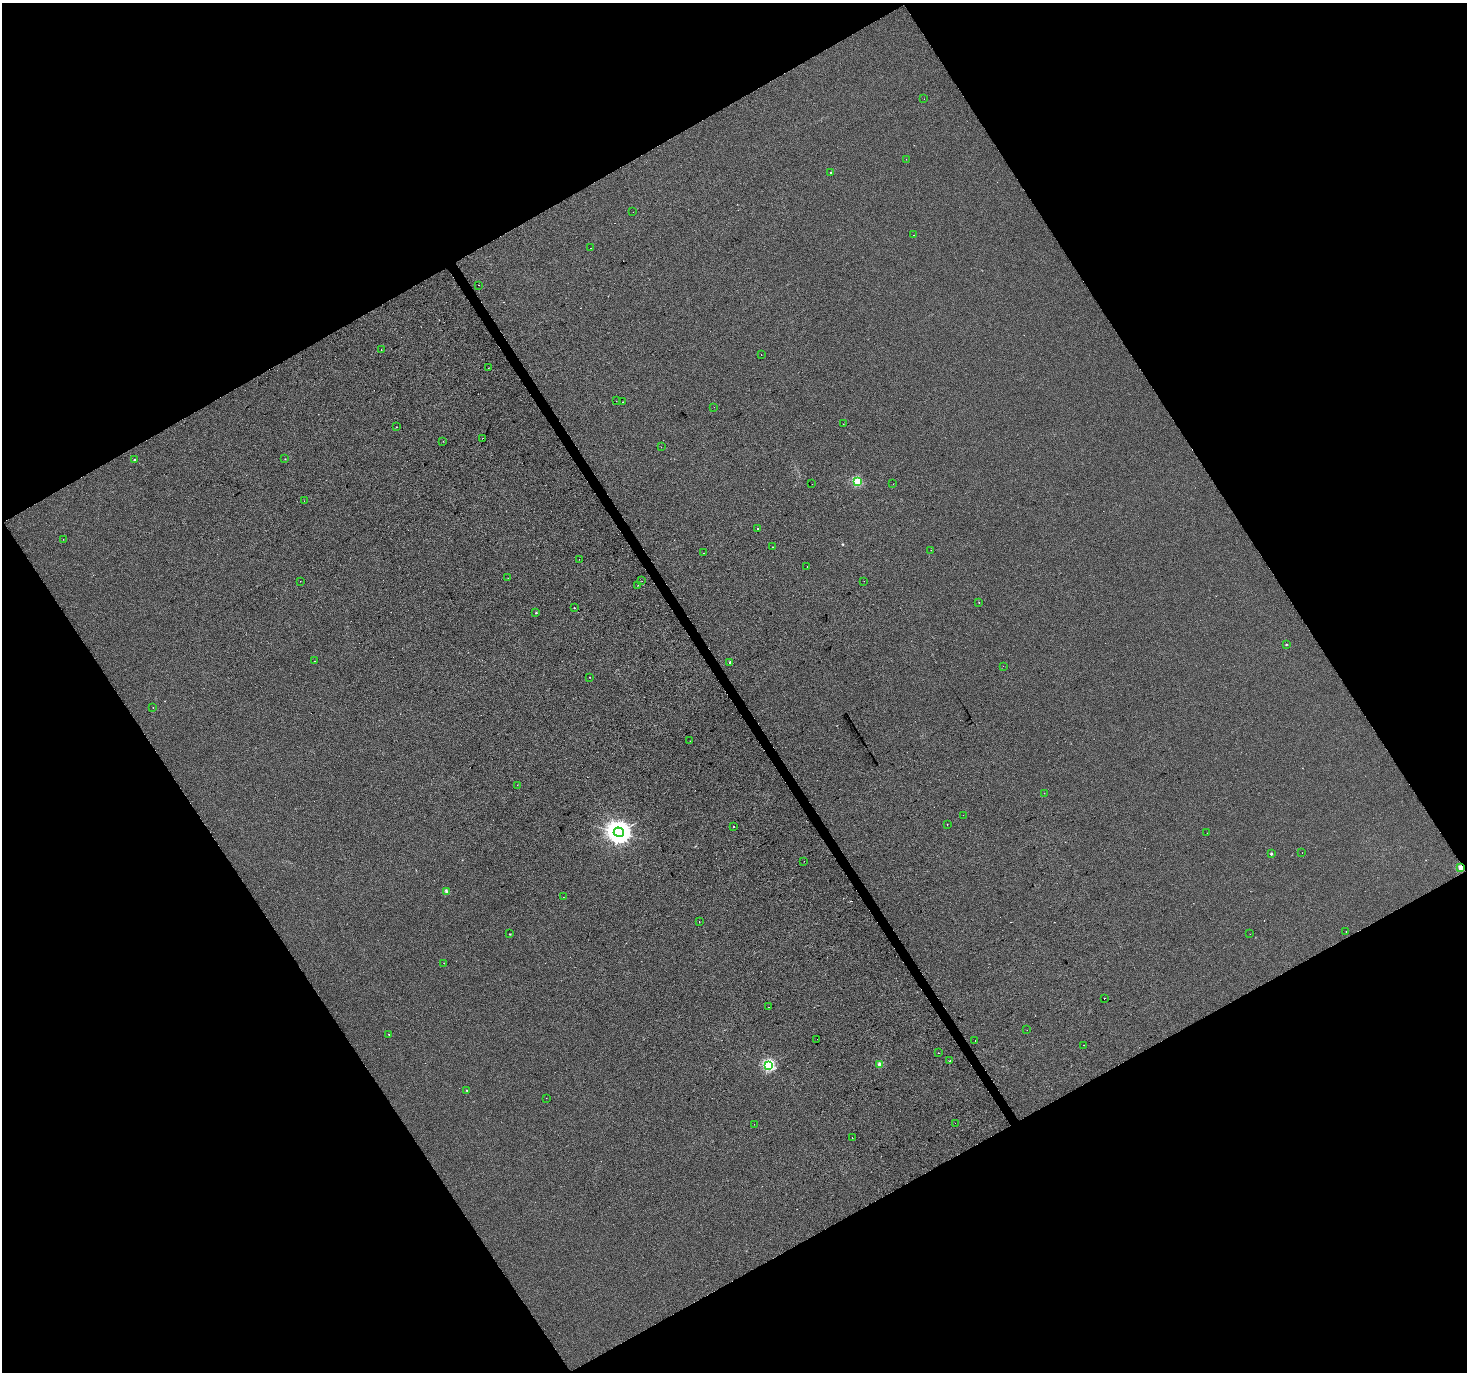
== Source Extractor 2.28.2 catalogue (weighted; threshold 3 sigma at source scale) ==
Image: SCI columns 3-5862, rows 175-5652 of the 5862 x 5765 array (HDU 1 of 3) = the unmasked area's bounding box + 8 px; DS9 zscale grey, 4 x 4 block average (1 PNG px = mean of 4 x 4 image px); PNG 1469 x 1374 px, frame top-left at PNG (2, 3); each listed source drawn as its Kron ellipse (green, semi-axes under 4 px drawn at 4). Shown black and unused: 48% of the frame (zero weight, under 2 of 3 exposures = <1% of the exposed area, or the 3 px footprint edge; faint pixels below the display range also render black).
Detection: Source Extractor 2.28.2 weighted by HDU 2 'WHT'. Background -8.44e-04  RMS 0.0056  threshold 0.025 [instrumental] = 3 sigma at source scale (4.5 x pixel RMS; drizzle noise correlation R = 1.50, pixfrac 1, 0.0396/0.0396 arcsec/px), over >= 5 px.
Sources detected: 94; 1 too faint to see at this stretch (4 x 4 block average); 13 cosmic-ray / hot-pixel residue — neither listed nor drawn; the other 80 listed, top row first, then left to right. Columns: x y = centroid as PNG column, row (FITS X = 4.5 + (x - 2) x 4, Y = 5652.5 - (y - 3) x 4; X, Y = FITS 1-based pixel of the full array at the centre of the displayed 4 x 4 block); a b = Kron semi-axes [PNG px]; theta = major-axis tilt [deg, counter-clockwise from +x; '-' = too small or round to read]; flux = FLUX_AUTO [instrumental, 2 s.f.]
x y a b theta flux
924 99 2 2 - 0.83
906 159 2 2 - 0.76
831 173 2 2 - 8.7
633 212 2 2 - 0.51
914 235 2 2 - 2.5
591 248 2 2 - 0.66
479 285 2 2 - 1.6
381 350 2 2 - 2.4
761 355 2 2 - 1.4
488 368 2 2 - 3.4
616 401 2 2 - 3.4
623 402 2 2 - 2.9
714 407 2 2 - 0.54
843 424 2 2 - 0.56
397 427 2 2 - 2.6
483 438 2 2 - 0.59
443 441 2 2 - 2.5
661 447 2 2 - 1.8
285 459 2 2 - 1.8
134 460 2 2 - 6.5
857 481 2 2 - 150
812 484 2 2 - 3.1
893 484 2 2 - 0.97
304 501 2 2 - 0.47
758 528 2 2 - 4.7
63 539 2 2 - 0.88
772 547 2 2 - 3
931 550 2 2 - 0.51
704 553 2 2 - 0.85
579 559 2 2 - 0.56
807 567 2 2 - 0.56
508 578 2 2 - 0.84
300 581 2 2 - 0.94
642 581 2 2 - 1.5
864 581 2 2 - 0.62
638 585 2 2 - 1.5
979 602 2 2 - 0.72
574 608 2 2 - 2.2
536 613 2 2 - 3.9
1286 644 2 2 - 5
315 661 2 2 - 0.74
730 662 2 2 - 17
1003 666 2 2 - 0.83
589 677 2 2 - 2.9
153 707 2 2 - 1.8
690 741 2 2 - 1.7
517 785 2 2 - 1.4
1044 793 2 2 - 1.1
963 815 2 2 - 1.7
947 824 2 2 - 0.77
733 827 2 2 - 4.6
619 832 5 4 - 3500
1207 833 2 2 - 0.81
1302 853 2 2 - 0.64
1271 854 2 2 - 12
804 861 2 2 - 0.9
1461 867 2 2 - 95
446 891 2 2 - 1.8
563 897 2 2 - 0.4
699 921 2 2 - 1
1346 931 2 2 - 1.7
510 934 2 2 - 1.2
1250 934 2 2 - 0.51
444 963 2 2 - 1.1
1104 998 2 2 - 1
769 1007 2 2 - 1.8
1027 1030 2 2 - 0.45
389 1034 2 2 - 1.1
817 1039 2 2 - 0.59
975 1041 2 2 - 0.84
1083 1045 2 2 - 2.1
938 1053 2 2 - 1.7
950 1061 2 2 - 1.3
879 1064 2 2 - 40
768 1065 2 2 - 320
467 1090 2 2 - 3.9
546 1098 2 2 - 0.92
955 1123 2 2 - 0.49
754 1124 2 2 - 0.43
852 1138 2 2 - 1.2
Overlapping masked pixels (flux is a lower limit): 1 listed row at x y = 1461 867
Diffuse or blended objects may show on this block-average render without a row.